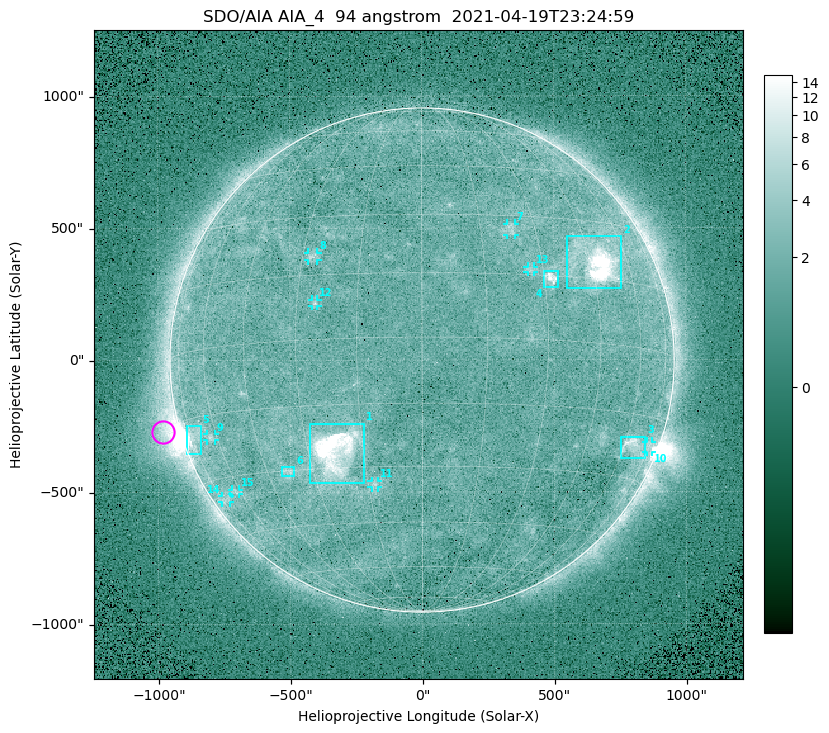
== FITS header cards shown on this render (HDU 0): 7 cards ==
TELESCOP= 'SDO/AIA '
INSTRUME= 'AIA_4   '
WAVELNTH=                   94
WAVEUNIT= 'angstrom'
DATE-OBS= '2021-04-19T23:24:59.12'
CTYPE1  = 'HPLN-TAN'
CTYPE2  = 'HPLT-TAN'

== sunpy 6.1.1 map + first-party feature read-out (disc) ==
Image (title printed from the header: SDO/AIA AIA_4  94 angstrom  2021-04-19T23:24:59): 512 x 512 px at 4.8 arcsec/px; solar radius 955 arcsec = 199 px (full disc in frame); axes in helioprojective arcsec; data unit not stated in the header (colour bar unlabelled)
Orientation: roll -0.138 deg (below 1 deg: not rotated)
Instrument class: DISC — disc imager (sunpy class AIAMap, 94 A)
Bright regions (active regions / flare kernels): reference = the median radial profile (limb darkening/brightening removed); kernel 5 px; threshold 5 sigma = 2.45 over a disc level ~1.74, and >= 1.15x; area >= 9 px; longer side >= 5 px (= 24 arcsec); searched inside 0.97 R_sun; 15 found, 15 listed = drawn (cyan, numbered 1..; 9 of them under ~33 arcsec drawn as corner ticks so the feature stays visible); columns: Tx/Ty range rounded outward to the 10 arcsec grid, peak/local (2 s.f.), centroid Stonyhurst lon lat
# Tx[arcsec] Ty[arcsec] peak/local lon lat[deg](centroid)
1 -430..-220 -470..-240 49 -22 -26
2 550..760 270..470 27 +47 +19
3 750..850 -380..-290 4.7 +64 -22
4 460..520 270..340 6.9 +32 +14
5 -900..-840 -360..-250 5.9 -73 -19
6 -540..-480 -440..-400 2.9 -38 -30
7 320..360 470..520 2.9 +23 +26
8 -430..-390 380..410 3.1 -27 +20
9 -820..-780 -300..-280 2.9 -63 -20
10 850..870 -350..-310 2.9 +75 -22
11 -190..-170 -480..-450 2.9 -13 -34
12 -420..-390 200..230 2.9 -25 +8
13 400..430 330..360 2.8 +27 +16
14 -760..-730 -540..-510 2.2 -72 -35
15 -720..-690 -510..-490 2.5 -63 -34
Off-limb structures (1.02-1.3 R_sun): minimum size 50 px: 7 found; the strongest spans PA ~85..115 deg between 1.02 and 1.22 R_sun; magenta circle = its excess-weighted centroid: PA ~105 deg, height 1.07 R_sun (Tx ~-980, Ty ~-270 arcsec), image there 4.9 x the reference